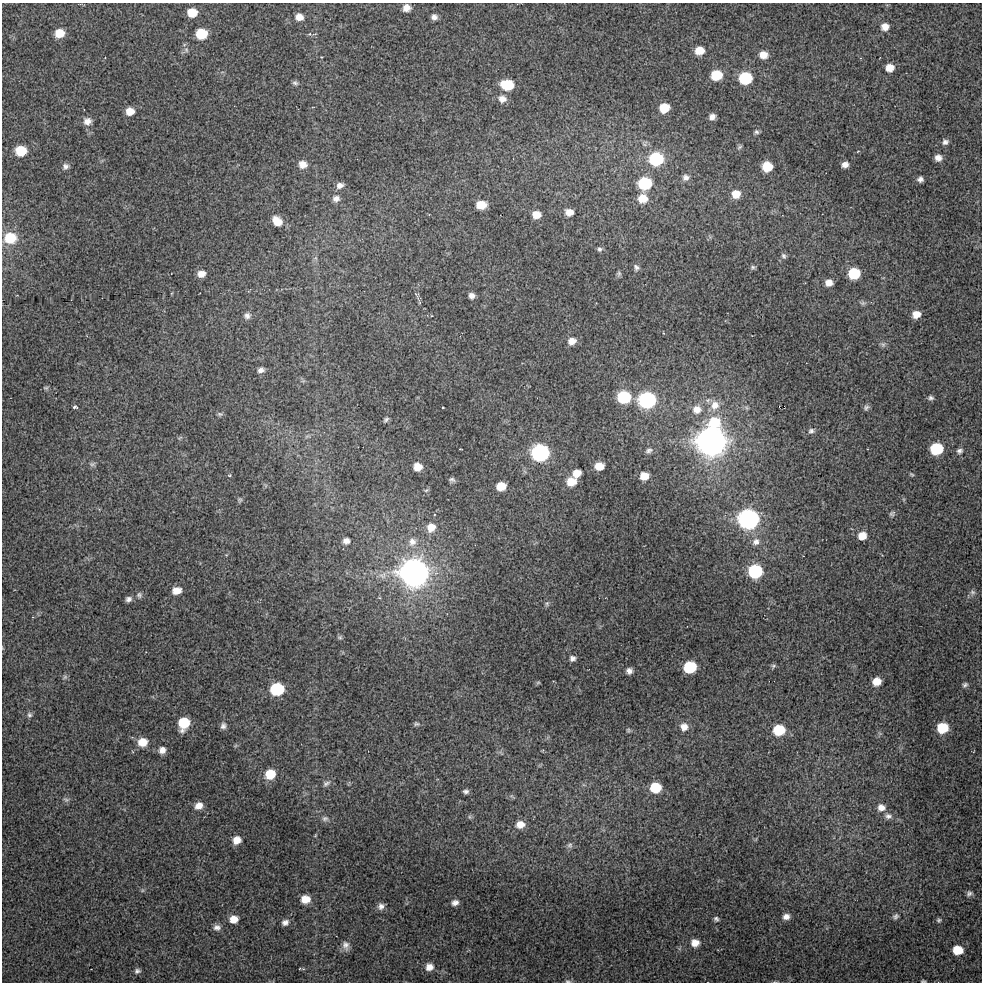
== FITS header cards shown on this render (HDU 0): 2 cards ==
NAXIS1  =                  980 / Axis length
NAXIS2  =                  980 / Axis length

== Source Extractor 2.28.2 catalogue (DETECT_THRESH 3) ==
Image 980 x 980 px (HDU 0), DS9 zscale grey, 1 PNG px = 1 image px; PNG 984 x 984 px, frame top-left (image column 1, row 980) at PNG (2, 3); no overlay
Background 85.4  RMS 2.3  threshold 6.91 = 3 sigma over >= 5 px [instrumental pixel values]
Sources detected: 163; all 163 listed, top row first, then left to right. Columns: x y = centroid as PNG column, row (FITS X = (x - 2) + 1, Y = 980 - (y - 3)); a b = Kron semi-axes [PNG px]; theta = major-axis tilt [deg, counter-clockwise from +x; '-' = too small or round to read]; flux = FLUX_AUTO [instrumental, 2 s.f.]
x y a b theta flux
406 8 7 7 - 1100
192 12 8 7 - 2900
299 17 9 7 -15 1300
434 17 6 6 - 690
885 27 8 7 - 1400
59 33 9 7 15 2600
201 34 8 8 - 5000
310 34 5 4 - 300
186 50 7 5 -48 360
699 51 8 7 - 2300
763 55 9 8 - 1600
105 57 2 2 - 94
321 57 2 2 - 140
890 68 7 6 - 1900
716 75 9 7 6 5400
745 78 8 8 - 12000
295 83 7 5 -19 350
507 85 10 8 -10 5900
502 99 11 9 -11 1100
664 108 8 7 - 3400
130 111 8 8 - 1600
712 117 7 6 - 760
87 121 9 8 - 1200
756 132 6 6 - 360
945 142 7 7 - 550
740 147 8 5 28 290
21 151 9 8 - 4900
858 151 4 3 - 110
938 158 8 7 - 990
656 159 9 8 - 16000
303 164 10 9 - 1300
845 165 7 6 - 870
65 166 8 8 - 590
767 167 8 7 - 4300
686 177 9 9 - 730
920 179 6 5 - 580
645 183 9 8 - 13000
340 185 9 6 23 770
736 194 9 8 - 2200
643 198 10 9 - 2500
336 199 9 8 - 790
481 205 9 7 0 2800
569 212 9 7 -5 1400
536 215 9 8 - 1700
277 221 10 8 -43 2400
10 238 11 10 - 5200
600 249 7 6 - 380
784 256 8 6 -50 380
636 267 8 6 -62 490
753 267 7 5 19 320
619 273 8 6 -90 310
854 273 8 8 - 7700
201 274 9 7 8 1200
829 283 8 7 - 1200
472 296 6 6 - 680
418 298 10 4 -61 420
863 303 10 5 -14 410
916 314 8 7 - 1600
247 316 9 8 - 670
431 316 3 2 - 120
663 333 4 2 - 120
572 341 9 8 - 1200
883 344 7 7 - 420
261 370 8 6 19 610
46 388 8 5 -16 250
624 397 9 8 - 12000
931 398 7 5 -10 380
647 400 9 8 - 42000
715 405 13 12 - 1800
779 406 3 2 - 49
75 407 4 4 - 340
443 407 3 3 - 220
866 408 8 6 55 420
697 409 11 10 - 1600
220 414 8 5 -9 310
386 420 7 4 45 330
811 431 8 7 - 520
180 438 8 4 31 220
712 441 12 11 - 420000
460 449 2 2 - 120
936 449 8 8 - 11000
649 450 9 6 17 460
959 451 8 6 24 440
540 453 9 9 - 50000
92 464 9 6 10 380
599 466 7 6 - 2300
418 467 7 7 - 1900
577 473 8 7 - 1700
912 474 6 4 -33 190
229 475 5 4 - 220
644 476 8 7 - 1900
452 480 8 5 -8 400
571 482 9 8 - 2500
501 486 8 7 - 2900
426 490 7 4 36 230
239 500 7 6 - 290
892 514 8 7 - 370
748 519 10 9 - 93000
431 527 10 9 - 1700
862 536 8 8 - 2000
346 541 8 7 - 750
412 542 12 11 - 1200
756 542 11 9 39 1000
755 571 8 8 - 20000
414 573 11 10 - 340000
176 590 10 8 9 1500
972 592 8 7 - 440
139 595 8 7 - 440
379 598 5 3 - 140
128 599 7 6 - 560
547 603 8 5 64 340
340 637 7 5 -1 260
572 658 7 6 - 530
773 666 7 5 1 280
690 667 8 8 - 11000
629 671 6 6 - 730
65 677 8 5 36 320
877 681 7 7 - 1900
538 682 6 4 1 180
965 685 6 5 - 330
277 689 9 8 - 15000
29 715 7 6 - 390
184 723 10 8 70 6300
416 724 7 5 -11 300
223 726 9 8 - 600
684 727 9 9 - 1300
942 728 8 7 - 6900
628 730 5 5 - 230
779 730 8 7 - 7300
142 742 9 8 - 2600
162 750 9 8 - 980
270 774 9 8 - 4000
326 783 10 7 18 530
655 788 8 8 - 5400
466 791 6 4 8 410
66 800 9 6 -20 380
199 806 9 8 - 1300
881 807 10 9 - 1200
888 816 11 8 -9 830
470 817 6 4 -71 220
325 819 9 7 2 550
520 824 8 7 - 1600
237 840 8 7 - 1600
570 845 8 7 - 420
142 890 6 4 -72 210
969 893 7 6 - 450
305 899 8 7 - 2100
455 903 8 6 16 690
381 906 8 7 - 750
786 916 8 7 - 890
895 916 9 6 43 460
234 919 8 7 - 1700
716 919 6 6 - 390
939 920 6 6 - 310
285 922 8 7 - 680
217 927 10 8 -8 750
695 943 8 7 - 1400
346 945 12 9 -81 870
957 950 9 7 -10 3200
429 967 8 7 - 1100
137 971 7 6 - 410
568 981 8 5 2 290
923 981 4 3 - 200
At the frame edge (FLAGS 8, measured only in part): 2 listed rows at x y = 568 981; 923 981